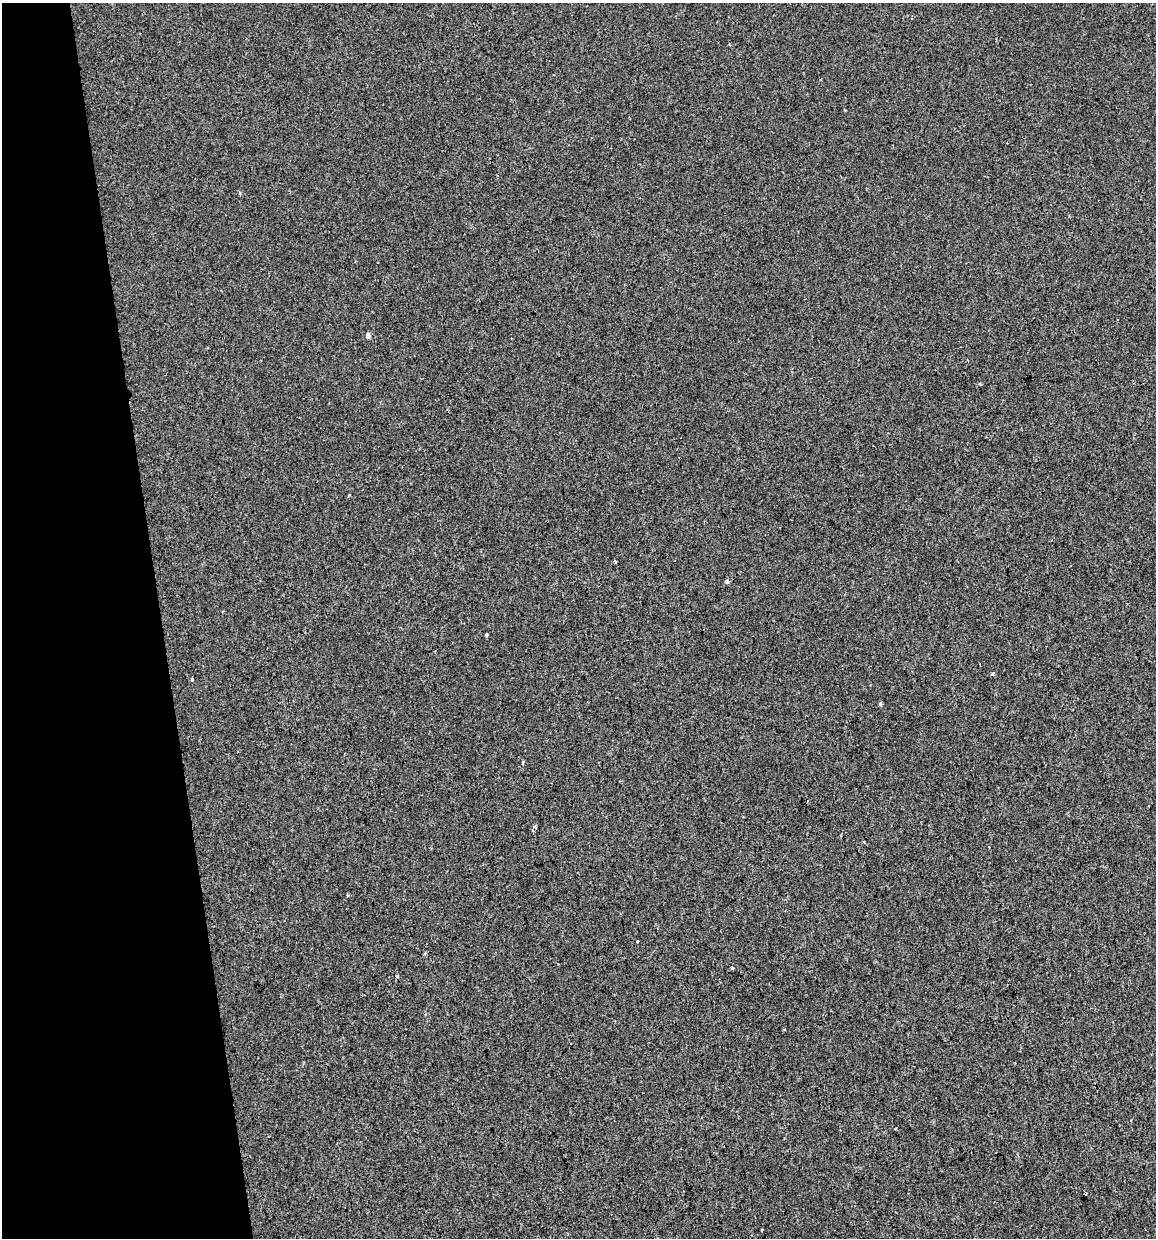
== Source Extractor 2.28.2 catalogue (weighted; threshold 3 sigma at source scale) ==
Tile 5 of 4 x 4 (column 1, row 2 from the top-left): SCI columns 32-1185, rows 2473-3708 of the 4724 x 4944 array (HDU 1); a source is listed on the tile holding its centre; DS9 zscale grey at full resolution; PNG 1158 x 1240 px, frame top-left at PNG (2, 3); no overlay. Shown black and unused: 14% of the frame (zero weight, under 2 of 3 exposures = <1% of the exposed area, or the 3 px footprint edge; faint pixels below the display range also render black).
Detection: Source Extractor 2.28.2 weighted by HDU 2 'WHT'; one run over the whole footprint, this tile lists its part. Background -8.66e-04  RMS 0.0043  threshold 0.0192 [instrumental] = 3 sigma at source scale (4.5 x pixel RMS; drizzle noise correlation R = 1.50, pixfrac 1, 0.0396/0.0396 arcsec/px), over >= 5 px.
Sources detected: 20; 4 cosmic-ray / hot-pixel residue — not listed; the other 16 listed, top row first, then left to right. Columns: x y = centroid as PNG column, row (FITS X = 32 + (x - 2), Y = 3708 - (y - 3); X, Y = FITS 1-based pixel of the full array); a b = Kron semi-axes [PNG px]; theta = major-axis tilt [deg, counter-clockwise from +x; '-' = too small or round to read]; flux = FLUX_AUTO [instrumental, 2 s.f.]
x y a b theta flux
240 193 5 3 - 0.63
368 335 5 5 - 1.7
349 495 4 2 - 0.36
615 562 3 2 - 0.77
727 582 3 3 - 2.4
486 634 3 3 - 0.92
992 674 4 3 - 0.69
192 679 4 3 - 1.9
880 704 5 4 - 0.58
523 762 3 3 - 0.5
989 847 3 2 - 0.38
347 895 3 2 - 0.66
638 941 2 2 - 0.5
732 968 3 3 - 0.95
397 976 5 3 - 0.58
762 1230 3 2 - 0.44